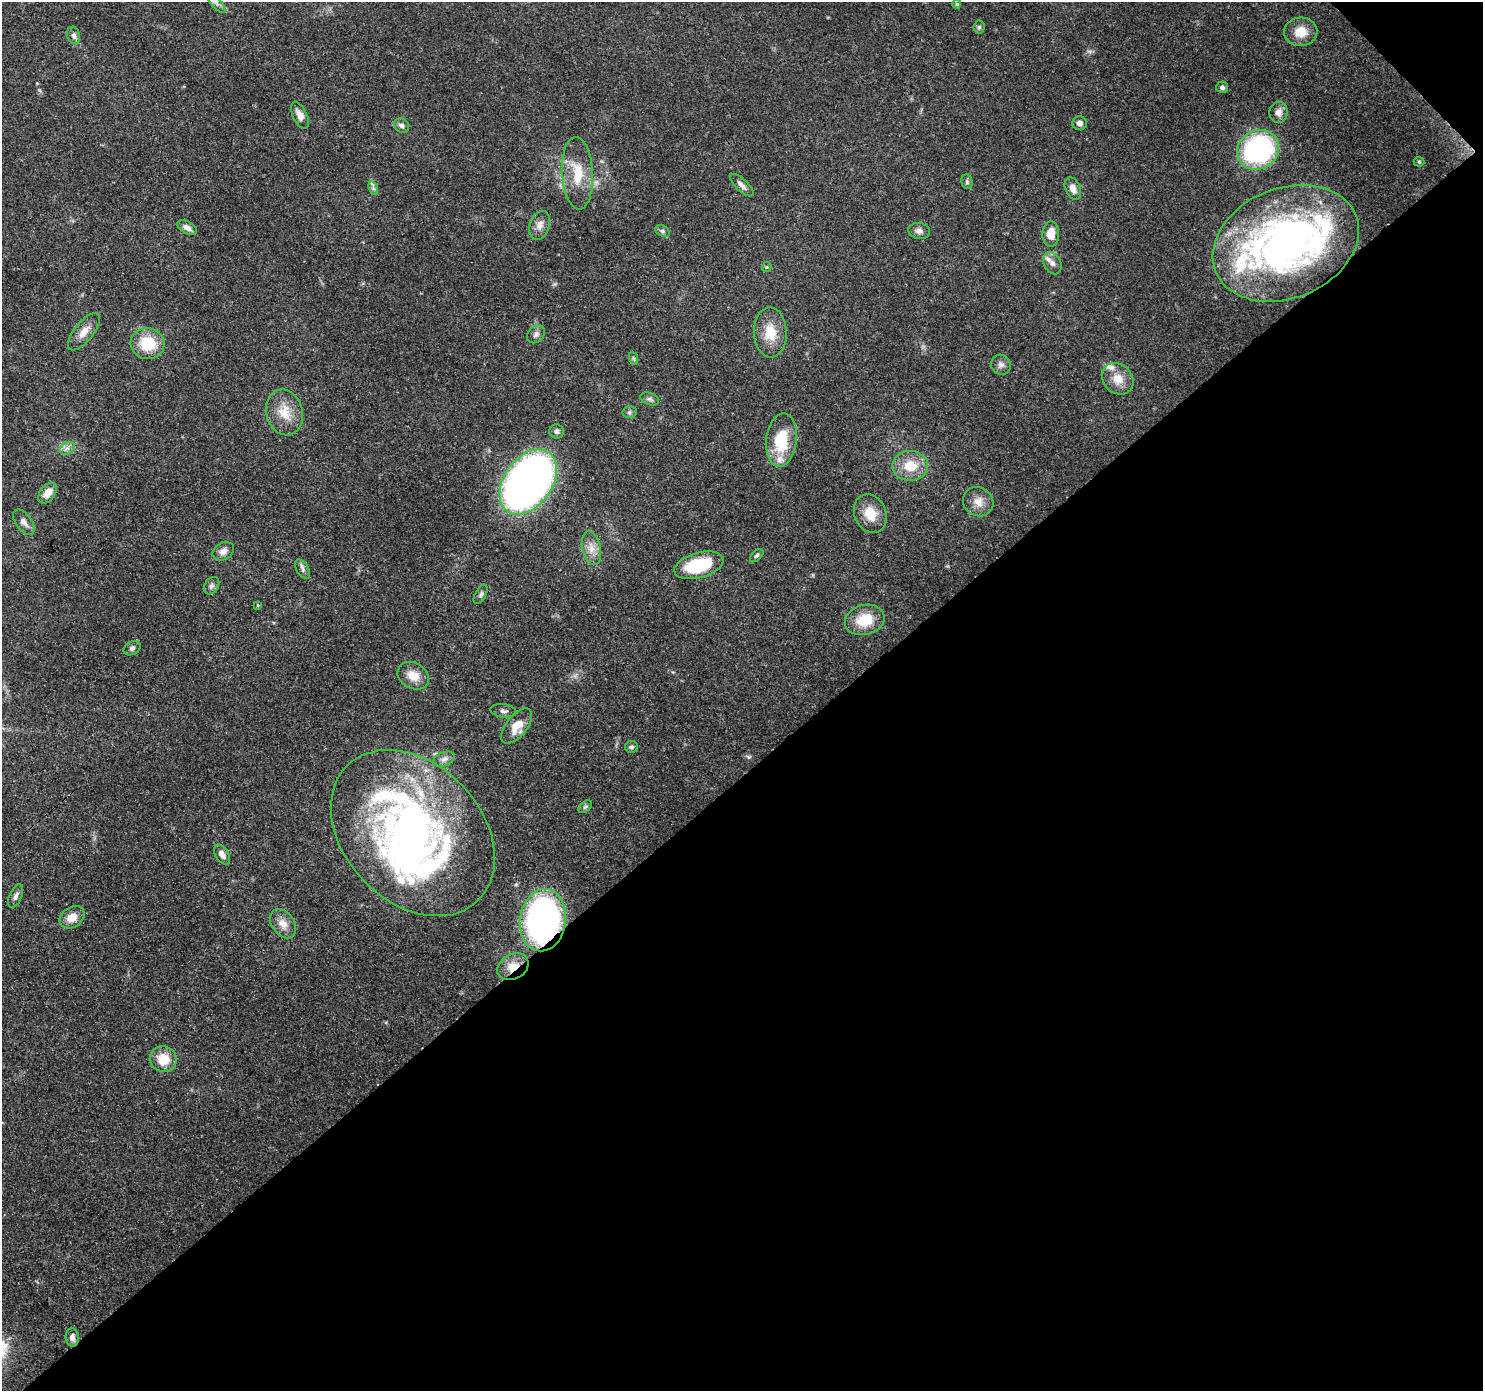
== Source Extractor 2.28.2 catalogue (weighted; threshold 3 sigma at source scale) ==
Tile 12 of 4 x 4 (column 4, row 3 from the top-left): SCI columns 4537-6017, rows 1615-3003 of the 6116 x 6073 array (HDU 1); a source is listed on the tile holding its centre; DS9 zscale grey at full resolution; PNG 1485 x 1393 px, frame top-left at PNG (2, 2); each listed source drawn as its Kron ellipse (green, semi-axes under 4 px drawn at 4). Shown black and unused: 45% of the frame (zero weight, under 3 of 4 exposures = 8% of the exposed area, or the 3 px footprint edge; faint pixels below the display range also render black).
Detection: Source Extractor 2.28.2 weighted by HDU 2 'WHT'; one run over the whole footprint, this tile lists its part. Background 0.122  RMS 0.0045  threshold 0.0201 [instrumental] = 3 sigma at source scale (4.5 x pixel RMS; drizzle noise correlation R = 1.50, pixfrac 1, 0.0396/0.0396 arcsec/px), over >= 5 px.
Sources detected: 77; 3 inside a brighter object's white glare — neither listed nor drawn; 5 inside a brighter listed object's ellipse — not listed separately; the other 69 listed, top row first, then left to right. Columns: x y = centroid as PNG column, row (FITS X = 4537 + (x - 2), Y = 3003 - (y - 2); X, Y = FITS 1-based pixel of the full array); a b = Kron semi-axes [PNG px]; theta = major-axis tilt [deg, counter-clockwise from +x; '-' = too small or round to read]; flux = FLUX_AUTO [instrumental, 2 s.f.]
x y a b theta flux
216 3 12 5 -47 1.4
957 4 4 4 - 0.74
979 27 6 5 - 0.92
1301 32 16 14 4 7.4
74 35 9 6 -73 1.6
1222 87 6 6 - 1.2
1279 112 10 9 - 3.1
300 115 14 7 -64 3.3
1079 123 7 7 - 2
402 125 8 6 -40 1.8
1258 150 22 19 30 71
1419 162 5 5 - 0.59
578 173 36 15 -87 13
967 182 7 5 -78 0.82
742 185 15 6 -44 2
373 188 7 4 -71 1
1073 188 12 7 -66 2.9
540 225 15 10 72 3.3
187 228 11 6 -29 2.6
662 231 8 5 -27 1.1
919 231 11 8 -9 2
1051 234 12 8 89 5.6
1286 243 76 55 22 200
1052 263 11 8 -64 2.6
767 267 5 5 - 0.5
84 332 22 9 51 4.6
770 332 25 16 -88 10
536 334 10 8 45 1.7
148 343 17 15 -11 15
633 358 7 4 -71 0.71
1001 365 10 9 - 2.1
1118 379 17 14 -44 6.5
650 399 10 6 -20 1.2
284 412 23 18 -75 9.6
629 412 7 6 - 1
557 431 7 7 - 1.2
781 440 27 15 84 19
67 448 8 5 29 1.7
910 466 18 15 0 10
528 482 36 24 54 250
47 493 12 7 52 5.1
978 502 15 14 - 5.2
870 514 20 15 -65 8.2
24 522 14 8 -54 3
591 548 17 9 -78 4.6
223 551 11 8 29 2.9
757 556 8 5 44 0.92
699 565 25 12 16 25
303 569 10 6 -58 1.5
211 586 9 7 56 1.6
481 594 10 5 61 1.1
258 605 3 3 - 0.65
865 620 20 15 15 12
132 648 9 6 28 1.2
413 676 16 12 -31 6.1
503 711 13 6 -6 1.7
517 726 21 10 52 7.2
631 747 6 6 - 1.1
444 759 11 7 23 2
585 807 8 5 40 0.88
413 833 94 69 -46 220
222 854 11 6 -59 3.2
16 896 12 6 66 1.8
72 917 13 10 34 5.2
543 920 31 23 81 120
283 924 16 11 -55 4.9
513 967 16 12 30 6.3
163 1059 13 13 - 9.1
72 1337 9 6 -84 2.1
Overlapping masked pixels (flux is a lower limit): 3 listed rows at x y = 543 920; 513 967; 72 1337
Isophote crosses this tile's border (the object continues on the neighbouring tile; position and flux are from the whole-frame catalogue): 1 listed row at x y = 216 3